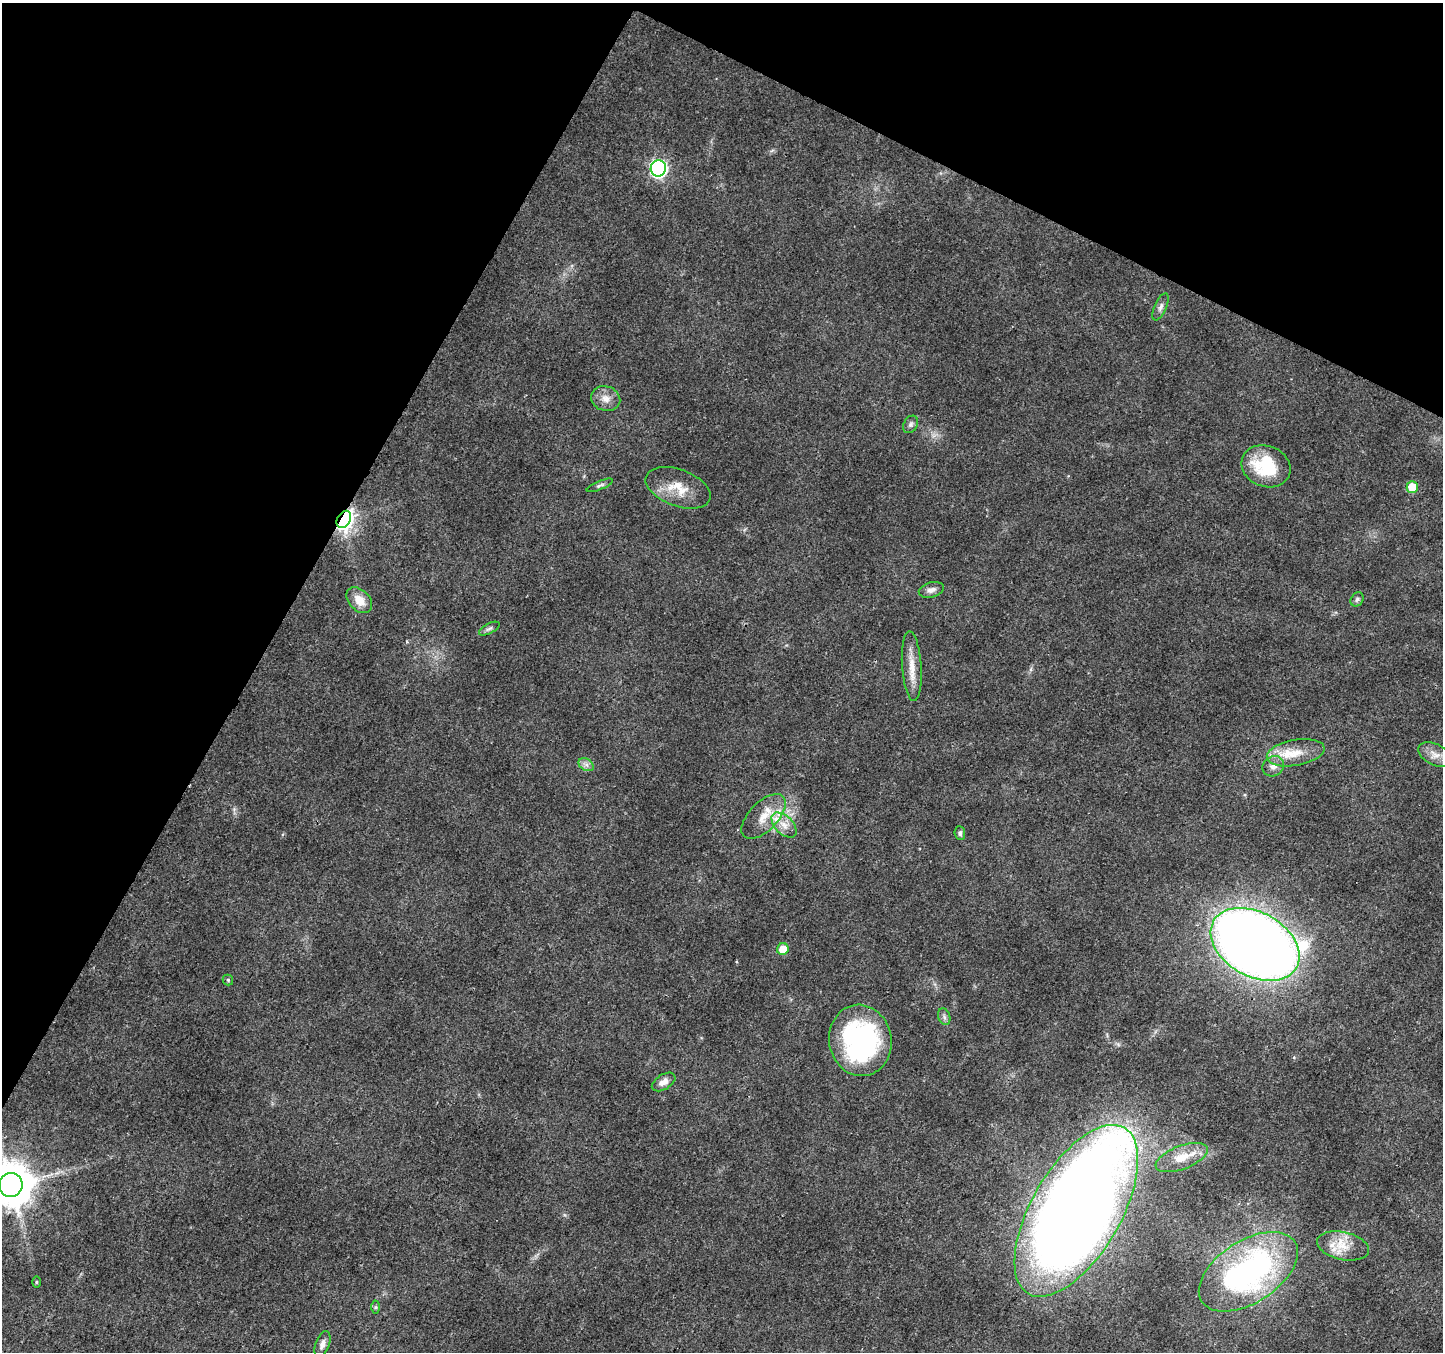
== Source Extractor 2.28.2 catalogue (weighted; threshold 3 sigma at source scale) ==
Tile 2 of 4 x 4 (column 2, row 1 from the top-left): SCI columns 1452-2892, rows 4321-5670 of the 5777 x 5873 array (HDU 1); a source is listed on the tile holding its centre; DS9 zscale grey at full resolution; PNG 1445 x 1354 px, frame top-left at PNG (2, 3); each listed source drawn as its Kron ellipse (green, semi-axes under 4 px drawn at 4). Shown black and unused: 27% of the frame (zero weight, under 3 of 4 exposures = <1% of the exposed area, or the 3 px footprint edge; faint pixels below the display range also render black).
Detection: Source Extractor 2.28.2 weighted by HDU 2 'WHT'; one run over the whole footprint, this tile lists its part. Background 0.0298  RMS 0.0024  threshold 0.0108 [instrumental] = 3 sigma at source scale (4.5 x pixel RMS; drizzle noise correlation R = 1.50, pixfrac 1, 0.0396/0.0396 arcsec/px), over >= 5 px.
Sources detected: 38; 3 inside a brighter listed object's ellipse — not listed separately; the other 35 listed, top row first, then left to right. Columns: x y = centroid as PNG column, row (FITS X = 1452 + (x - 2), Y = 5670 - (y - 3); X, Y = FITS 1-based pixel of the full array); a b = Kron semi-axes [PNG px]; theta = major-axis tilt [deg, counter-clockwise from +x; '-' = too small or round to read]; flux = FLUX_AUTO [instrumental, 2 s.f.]
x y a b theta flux
658 168 8 7 - 66
1161 307 14 6 66 1.1
606 399 15 12 -16 2.5
911 424 9 7 59 0.73
1266 466 25 20 -22 13
600 485 14 4 22 0.65
1412 487 6 5 - 6.7
678 488 34 18 -20 6.3
344 519 9 6 60 150
931 590 13 7 14 1.3
1357 599 7 6 - 0.6
359 600 15 10 -46 3.3
489 629 11 5 27 0.71
912 666 35 9 -86 4.1
1296 753 29 13 10 5.7
1435 755 18 10 -27 2.7
586 765 8 6 -30 0.94
1273 766 11 9 30 1.7
763 816 28 14 46 4.9
784 825 15 9 -45 2.4
960 833 7 5 -85 0.55
1255 944 48 32 -29 390
783 949 6 5 - 3.8
228 980 5 5 - 0.36
944 1017 8 6 -70 0.7
860 1040 36 31 -80 43
664 1082 13 7 31 1.7
1182 1158 27 11 21 5.1
11 1185 12 11 - 950
1076 1211 96 44 60 590
1343 1246 26 14 -12 5.1
1248 1272 55 31 33 64
36 1282 5 3 - 0.26
376 1307 6 4 89 0.41
322 1344 13 7 69 1.3
Overlapping masked pixels (flux is a lower limit): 1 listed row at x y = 344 519
Isophote crosses this tile's border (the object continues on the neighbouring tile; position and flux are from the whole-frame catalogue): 1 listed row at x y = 11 1185